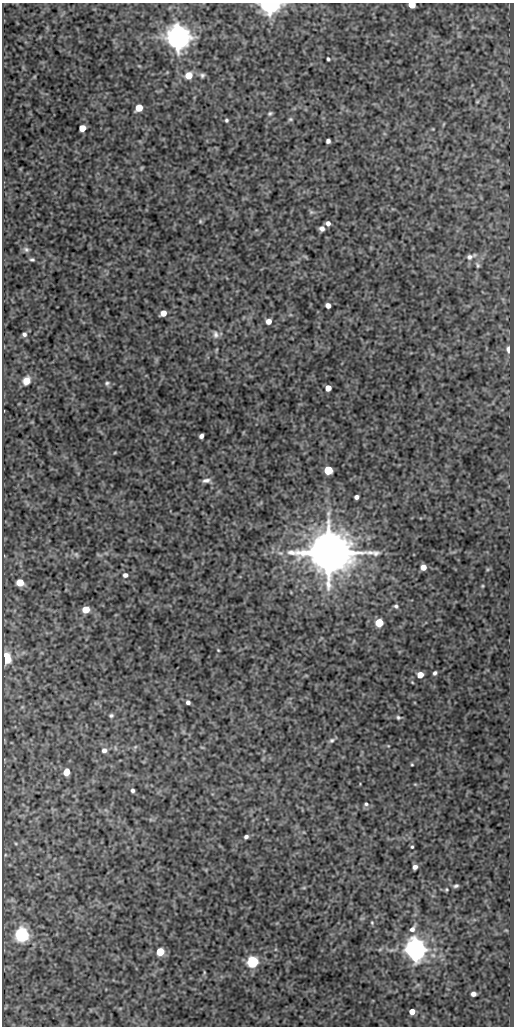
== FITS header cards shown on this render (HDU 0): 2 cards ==
NAXIS1  =                  512
NAXIS2  =                 1024

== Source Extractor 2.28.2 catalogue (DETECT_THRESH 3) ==
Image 512 x 1024 px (HDU 0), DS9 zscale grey, 1 PNG px = 1 image px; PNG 516 x 1028 px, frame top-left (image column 1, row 1024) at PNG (2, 3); no overlay
Background 295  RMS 0.77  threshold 2.3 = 3 sigma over >= 5 px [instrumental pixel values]
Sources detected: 80; all 80 listed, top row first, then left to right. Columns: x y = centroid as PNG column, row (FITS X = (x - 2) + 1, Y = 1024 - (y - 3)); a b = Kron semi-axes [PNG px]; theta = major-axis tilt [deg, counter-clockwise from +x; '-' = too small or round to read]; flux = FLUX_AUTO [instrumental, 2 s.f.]
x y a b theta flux
269 4 9 6 -3 15000
412 5 5 4 - 770
178 37 7 7 - 91000
328 59 4 3 - 75
188 75 6 5 - 800
202 75 7 6 - 120
477 102 4 4 - 51
139 108 6 5 - 880
270 113 5 4 - 86
290 119 6 5 - 82
226 120 3 3 - 80
82 128 5 5 - 740
433 129 4 3 - 39
328 141 4 4 - 140
142 168 5 3 - 57
311 212 7 6 - 96
200 221 6 5 - 68
328 223 4 4 - 180
322 229 5 5 - 180
26 249 8 7 - 130
305 257 7 4 -44 65
469 257 8 7 - 200
32 259 5 4 - 84
477 265 9 5 -64 110
328 305 5 4 - 260
163 313 5 5 - 490
268 321 5 5 - 370
24 334 5 5 - 140
216 334 10 7 -79 220
508 349 6 4 -87 310
26 381 8 7 - 580
107 383 7 5 28 100
328 388 5 5 - 440
201 436 4 4 - 190
328 470 5 5 - 2200
206 480 10 5 10 200
356 497 4 4 - 180
328 553 14 12 -2 230000
76 554 8 6 -88 120
98 555 8 2 -21 55
423 567 5 5 - 410
125 575 6 5 - 170
20 582 5 5 - 970
482 586 5 3 - 47
396 606 6 5 - 110
86 609 5 5 - 1000
379 623 5 5 - 1500
218 650 3 2 - 43
6 658 6 4 -80 6400
435 673 4 3 - 110
420 675 5 5 - 520
188 702 4 4 - 150
111 715 6 5 - 91
398 717 6 5 - 93
332 740 8 6 34 120
388 746 5 3 - 41
135 747 6 4 44 71
202 747 6 3 -19 47
104 750 6 5 - 190
412 764 3 3 - 50
66 772 6 5 - 610
133 790 4 3 - 120
366 804 6 5 - 110
246 837 4 4 - 130
412 847 4 3 - 59
415 867 5 4 - 200
456 886 6 4 15 100
304 888 6 3 -18 51
446 889 4 3 - 59
372 923 5 4 - 63
412 929 10 6 55 280
506 930 6 3 -18 47
22 934 6 6 - 15000
380 949 6 4 20 67
415 949 7 7 - 68000
160 952 5 5 - 1300
252 962 6 6 - 7700
204 972 7 3 -89 66
473 994 5 4 - 210
412 1012 5 4 - 690
At the frame edge (FLAGS 8, measured only in part): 2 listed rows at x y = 269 4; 412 5

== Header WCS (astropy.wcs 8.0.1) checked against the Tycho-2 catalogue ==
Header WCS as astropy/WCSLIB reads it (CRVAL/CRPIX/CD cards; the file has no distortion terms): RA---SIN/DEC--SIN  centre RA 01:00:54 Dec -01:01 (15.23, -1.01 deg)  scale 1 arcsec/px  FOV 8.5' x 17.1'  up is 0 deg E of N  parity normal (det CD < 0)
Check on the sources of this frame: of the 60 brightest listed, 5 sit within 1.6 arcsec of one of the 7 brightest Tycho-2 stars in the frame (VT <= 12.46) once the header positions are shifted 0.36 arcsec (0.33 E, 0.14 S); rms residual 0.52 arcsec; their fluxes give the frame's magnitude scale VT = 22.31 - 2.5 log10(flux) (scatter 0.36 mag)
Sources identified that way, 5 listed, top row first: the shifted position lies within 1.6 arcsec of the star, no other Tycho-2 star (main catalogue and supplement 1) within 3.2 arcsec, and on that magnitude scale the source's flux lands within +1.5 / -3 mag of the star's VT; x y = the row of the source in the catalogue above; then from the Tycho-2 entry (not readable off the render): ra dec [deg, ICRS J2000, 3 dp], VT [Tycho-2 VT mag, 2 dp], TYC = Tycho-2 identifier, HIP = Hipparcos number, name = IAU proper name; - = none
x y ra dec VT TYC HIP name
178 37 15.249 -0.879 10.27 4681-925-1 - -
328 553 15.207 -1.022 8.91 4681-1072-1 4735 -
6 658 15.297 -1.051 12.46 4681-728-1 - -
22 934 15.292 -1.128 11.39 4681-1820-1 - -
415 949 15.183 -1.132 10.72 4681-1928-1 - -